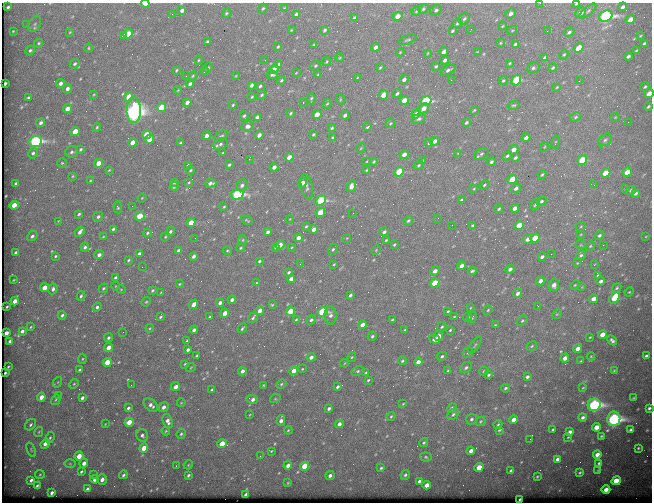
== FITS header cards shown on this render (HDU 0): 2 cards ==
NAXIS1  =                  650
NAXIS2  =                  500

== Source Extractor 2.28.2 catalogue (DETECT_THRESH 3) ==
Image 650 x 500 px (HDU 0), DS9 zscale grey, 1 PNG px = 1 image px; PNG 654 x 504 px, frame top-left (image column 1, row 500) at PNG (2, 3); each listed source drawn as its Kron ellipse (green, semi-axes under 4 px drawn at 4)
Background 750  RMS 3.8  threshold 11.4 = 3 sigma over >= 5 px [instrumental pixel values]
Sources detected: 509; of the 509, the 500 brightest by FLUX_AUTO listed and drawn (9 fainter detections omitted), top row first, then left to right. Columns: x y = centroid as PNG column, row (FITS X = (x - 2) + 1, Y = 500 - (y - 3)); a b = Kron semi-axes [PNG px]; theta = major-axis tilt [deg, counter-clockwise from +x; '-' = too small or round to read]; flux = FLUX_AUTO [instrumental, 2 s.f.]
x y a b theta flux
540 3 3 2 - 320
145 4 4 2 - 3200
576 4 3 2 - 300
8 7 3 3 - 430
623 7 4 3 - 690
263 8 5 3 - 340
284 8 4 2 - 210
423 9 5 4 - 360
182 10 4 3 - 720
436 10 6 5 - 610
416 11 5 4 - 290
588 11 10 3 39 510
226 13 4 4 - 330
510 13 5 4 - 920
581 13 6 4 41 1600
172 14 3 2 - 490
296 14 4 3 - 680
397 16 5 4 - 2200
606 16 7 5 27 56000
355 18 4 3 - 640
464 19 6 5 - 500
630 20 5 4 - 2800
457 23 4 3 - 290
27 24 3 2 - 200
35 24 8 5 63 570
503 26 4 4 - 260
471 29 2 2 - 170
291 30 3 2 - 180
325 30 4 3 - 490
13 31 3 2 - 210
452 31 4 3 - 410
512 31 5 3 - 240
547 31 2 2 - 170
70 32 4 3 - 220
569 32 5 4 - 520
128 34 5 4 - 3700
123 35 3 3 - 530
640 36 3 2 - 200
408 40 9 4 19 490
207 41 3 2 - 310
39 43 4 3 - 300
501 43 4 4 - 270
644 43 4 3 - 410
515 44 4 3 - 400
314 45 3 2 - 220
278 47 4 2 - 330
375 47 4 3 - 940
88 48 4 3 - 230
579 48 5 4 - 5600
30 50 5 4 - 430
636 50 3 2 - 260
400 52 4 3 - 230
444 52 5 3 - 1500
477 52 3 2 - 170
428 53 4 2 - 180
564 54 5 3 - 300
628 56 4 3 - 550
339 58 4 2 - 200
545 58 4 3 - 730
198 60 4 3 - 220
265 60 3 2 - 240
445 60 4 3 - 660
327 62 5 3 - 290
510 63 3 3 - 230
75 64 5 4 - 500
279 64 4 3 - 420
315 66 5 4 - 330
436 66 4 3 - 370
208 68 5 3 - 270
380 68 3 2 - 260
533 68 6 5 - 540
553 68 4 3 - 370
274 69 4 4 - 1100
176 70 4 2 - 270
448 70 8 4 27 790
204 71 4 3 - 300
296 73 3 2 - 170
318 74 3 2 - 200
272 75 5 4 - 540
186 76 2 2 - 250
193 76 5 4 - 310
235 76 4 2 - 160
357 78 4 3 - 210
404 79 5 4 - 880
281 80 4 3 - 310
451 80 2 2 - 900
503 80 4 3 - 310
516 80 5 4 - 19000
579 81 2 2 - 150
5 83 3 3 - 530
61 83 4 4 - 880
190 84 4 3 - 640
251 85 4 3 - 640
260 86 4 3 - 420
557 87 3 2 - 220
645 87 4 3 - 380
67 89 4 4 - 860
178 90 4 3 - 230
397 93 4 3 - 470
649 94 5 4 - 2500
94 95 4 3 - 220
262 95 5 3 - 390
384 95 5 4 - 4100
129 97 5 4 - 6000
252 97 4 3 - 280
28 98 4 3 - 490
311 99 5 2 - 400
340 99 5 3 - 230
404 100 4 4 - 2500
426 101 5 4 - 26000
187 102 4 3 - 1300
303 102 3 2 - 620
327 104 5 4 - 270
233 105 3 3 - 300
514 105 6 4 15 320
161 107 5 4 - 5900
648 107 4 3 - 350
424 108 6 4 43 1700
67 109 4 4 - 2300
134 110 13 7 89 150000
474 110 3 2 - 290
290 113 4 3 - 340
317 114 5 4 - 2500
416 114 5 4 - 1300
345 115 4 3 - 820
244 116 5 4 - 480
257 117 4 3 - 810
576 117 6 4 28 430
615 117 5 3 - 210
418 119 7 5 17 640
628 122 2 2 - 300
41 123 4 4 - 710
390 123 5 4 - 310
466 123 4 3 - 490
247 126 6 5 - 1100
97 127 4 3 - 310
368 127 4 2 - 400
332 128 4 3 - 360
75 132 5 4 - 3800
313 134 3 3 - 350
146 135 5 4 - 4700
259 135 4 3 - 1200
206 136 4 4 - 1300
221 136 8 4 32 470
333 138 3 3 - 320
526 138 4 3 - 1100
150 139 5 4 - 3400
605 140 8 5 38 600
35 141 6 5 - 46000
434 141 5 4 - 1200
132 142 4 4 - 2400
555 142 6 2 76 220
181 143 3 3 - 400
429 143 4 3 - 280
220 144 7 5 22 740
544 147 5 3 - 210
361 148 5 4 - 260
81 149 4 3 - 380
514 150 5 4 - 2000
72 152 6 5 - 630
33 153 6 4 60 560
223 153 3 2 - 240
458 153 4 2 - 170
404 154 4 3 - 1500
481 154 8 5 31 610
507 156 5 4 - 470
289 157 4 4 - 2500
515 158 4 3 - 540
249 159 2 2 - 2100
423 160 3 2 - 180
582 160 5 4 - 9600
367 161 3 2 - 190
374 162 4 3 - 300
491 162 4 4 - 520
62 163 4 4 - 300
98 163 5 4 - 2400
188 165 3 3 - 310
229 165 3 3 - 460
418 165 5 3 - 340
274 167 4 3 - 1100
109 170 4 3 - 250
191 170 4 3 - 350
367 170 4 3 - 240
399 172 5 4 - 12000
627 172 5 4 - 3600
605 173 5 4 - 3900
542 174 4 3 - 360
73 176 4 3 - 240
512 179 5 4 - 4300
90 181 3 2 - 220
174 182 4 3 - 610
189 182 4 4 - 250
210 183 6 4 6 900
302 183 5 4 - 1700
16 184 4 3 - 670
242 185 6 5 - 890
484 185 5 4 - 370
594 185 4 3 - 250
174 186 4 3 - 690
351 186 6 4 72 1700
307 187 13 5 -78 970
516 188 5 4 - 820
626 188 4 3 - 420
474 189 4 3 - 220
631 190 5 4 - 590
636 193 4 3 - 630
237 194 6 5 - 38000
142 198 4 3 - 210
321 200 5 4 - 25000
462 200 4 3 - 540
542 201 5 4 - 450
14 205 5 4 - 3600
535 205 6 4 60 370
132 206 3 2 - 220
118 207 6 4 -82 380
224 207 3 2 - 230
515 208 4 3 - 1400
499 209 4 3 - 370
320 212 5 4 - 4000
353 213 3 2 - 230
79 214 4 3 - 370
140 216 5 4 - 5300
98 217 5 4 - 630
438 218 2 2 - 360
290 219 4 3 - 190
247 220 6 3 -33 300
58 221 3 3 - 150
408 221 5 3 - 360
191 223 4 4 - 4200
452 225 2 2 - 160
519 225 5 4 - 6900
306 226 3 2 - 290
472 226 4 3 - 430
581 226 5 3 - 250
113 229 4 3 - 390
313 229 4 3 - 1500
170 231 5 4 - 550
80 232 5 3 - 940
268 232 4 3 - 730
384 232 4 4 - 680
147 233 4 3 - 350
581 234 4 2 - 190
599 235 5 4 - 550
32 236 5 4 - 630
646 236 4 2 - 190
103 237 3 2 - 180
165 237 5 3 - 310
195 238 2 2 - 270
298 238 4 3 - 1700
347 238 3 3 - 190
535 238 5 4 - 5100
528 239 4 4 - 1200
243 240 5 3 - 250
386 240 3 2 - 260
394 244 3 2 - 270
280 245 5 4 - 2100
581 245 5 3 - 240
603 245 2 2 - 1000
590 246 5 4 - 340
85 247 4 4 - 530
276 247 4 3 - 370
292 247 4 3 - 190
241 248 4 3 - 270
333 249 6 4 56 420
178 250 4 3 - 660
376 250 5 3 - 210
227 251 4 3 - 320
16 253 4 3 - 620
139 254 4 3 - 730
551 254 2 2 - 1100
99 255 5 4 - 990
581 255 5 4 - 480
55 256 4 3 - 290
194 256 4 3 - 820
542 257 4 3 - 810
128 260 3 3 - 300
259 261 3 3 - 390
577 263 4 3 - 210
300 264 2 2 - 190
334 264 3 2 - 220
594 265 2 2 - 240
461 266 4 3 - 1700
142 267 2 2 - 210
510 269 4 3 - 880
435 271 5 4 - 1200
472 271 4 3 - 420
289 272 3 3 - 390
598 275 4 3 - 440
116 278 4 3 - 610
291 279 4 3 - 1600
14 280 3 2 - 190
540 281 4 4 - 1300
601 281 4 3 - 870
257 283 4 3 - 240
435 283 5 4 - 7700
179 284 3 2 - 230
554 285 6 5 - 1500
575 285 5 4 - 250
116 286 4 3 - 180
582 287 4 4 - 230
45 288 4 4 - 3400
103 288 5 4 - 420
617 288 5 3 - 370
53 289 5 4 - 740
121 289 5 3 - 210
153 290 4 3 - 370
161 292 3 2 - 170
629 292 5 4 - 250
518 293 5 4 - 940
350 295 4 3 - 530
81 296 5 3 - 420
615 298 6 4 52 11000
594 299 5 4 - 2100
232 300 4 3 - 920
15 301 4 3 - 2000
146 302 5 4 - 300
220 303 4 3 - 1100
194 304 5 3 - 1800
272 305 4 3 - 250
538 306 3 2 - 470
7 307 3 2 - 210
97 307 5 4 - 610
470 308 4 2 - 170
488 310 4 4 - 330
260 311 4 4 - 1900
290 311 5 4 - 5500
448 311 3 3 - 290
322 312 5 4 - 22000
225 313 4 4 - 3700
557 314 5 4 - 310
62 315 4 4 - 490
330 315 9 6 89 990
160 317 3 3 - 340
209 317 3 2 - 280
253 317 5 3 - 440
454 317 3 2 - 220
468 317 4 3 - 510
472 317 6 3 56 330
296 319 4 3 - 270
311 320 5 4 - 650
392 320 3 3 - 330
522 321 6 4 47 390
363 325 4 4 - 2100
495 325 4 3 - 240
31 327 4 3 - 200
442 327 5 3 - 350
150 328 4 3 - 230
242 328 5 2 - 380
194 330 4 3 - 840
405 330 3 2 - 270
450 330 3 3 - 280
22 331 4 3 - 840
123 332 2 2 - 400
6 333 4 3 - 1400
602 334 4 4 - 2600
372 336 5 4 - 430
438 336 5 4 - 2200
590 337 3 2 - 220
108 338 4 3 - 500
435 339 6 4 -17 1900
612 340 5 4 - 610
10 341 4 3 - 680
187 341 3 2 - 270
475 345 10 3 54 460
532 346 6 4 29 350
108 348 4 3 - 2700
578 348 5 4 - 1700
188 350 4 3 - 660
468 353 5 4 - 340
197 356 4 3 - 680
442 356 5 4 - 480
591 356 4 4 - 230
646 356 3 3 - 520
311 357 4 3 - 1000
352 357 5 4 - 300
565 358 4 4 - 1500
82 359 5 3 - 290
402 361 4 3 - 350
581 361 3 2 - 260
107 362 4 4 - 6000
418 362 4 3 - 1600
345 363 4 2 - 180
185 364 3 3 - 270
8 367 3 2 - 200
191 367 5 3 - 230
466 368 6 5 - 600
302 369 3 3 - 200
79 370 4 3 - 340
614 370 3 2 - 190
242 371 4 3 - 960
294 371 5 4 - 2400
358 371 6 4 27 400
448 371 3 3 - 430
484 371 5 4 - 340
366 372 3 2 - 260
5 373 3 3 - 270
488 375 3 3 - 360
527 377 4 3 - 640
368 380 3 3 - 280
58 382 5 3 - 210
74 384 5 4 - 300
281 384 5 3 - 340
131 385 2 2 - 260
263 385 3 2 - 180
176 387 4 4 - 1400
337 387 4 3 - 530
505 388 4 4 - 450
583 388 4 2 - 190
212 390 3 2 - 380
58 395 3 3 - 330
41 397 4 4 - 2200
82 398 4 3 - 840
633 398 3 2 - 200
252 399 6 4 -17 1100
275 399 5 3 - 200
56 400 5 4 - 310
181 403 4 3 - 190
403 404 3 2 - 220
151 405 8 5 -41 1200
594 405 6 6 - 64000
163 407 5 4 - 1200
128 408 4 3 - 490
452 408 5 4 - 880
649 408 3 3 - 490
329 409 4 3 - 550
250 414 3 2 - 180
453 414 7 5 44 590
391 416 4 3 - 280
583 417 4 4 - 690
471 419 5 5 - 560
614 419 7 6 - 80000
281 420 5 3 - 1200
514 420 4 4 - 2200
168 421 7 5 -70 1200
480 421 5 4 - 350
129 422 4 4 - 3900
105 424 3 3 - 160
339 424 4 3 - 1300
30 425 6 5 - 570
498 425 4 3 - 350
596 427 4 4 - 3200
553 429 3 3 - 330
288 430 4 3 - 230
499 430 4 2 - 310
631 430 4 3 - 660
166 431 4 4 - 260
39 432 5 3 - 250
570 432 4 3 - 880
181 434 5 4 - 350
142 435 6 5 - 690
601 436 4 3 - 280
568 437 3 2 - 180
50 438 6 4 62 420
530 439 2 2 - 170
424 443 4 3 - 350
45 444 5 4 - 1600
222 444 5 4 - 5800
144 448 4 4 - 4100
638 448 3 3 - 250
31 450 7 4 -68 350
271 451 3 2 - 210
471 451 4 3 - 1300
597 454 4 4 - 1700
79 456 4 4 - 4000
260 456 2 2 - 650
426 457 5 4 - 390
557 459 4 3 - 1000
84 463 4 4 - 1500
599 463 4 3 - 460
70 464 5 3 - 270
188 465 5 3 - 250
288 465 4 3 - 1300
176 466 2 2 - 220
305 466 4 4 - 9200
381 468 4 4 - 370
479 468 5 4 - 5300
511 470 4 3 - 520
598 470 3 2 - 150
81 472 4 3 - 400
580 473 3 3 - 300
40 474 5 4 - 300
93 474 2 2 - 290
123 475 4 3 - 430
188 475 4 3 - 470
405 475 5 4 - 520
330 476 4 4 - 800
537 476 3 2 - 250
95 479 4 3 - 2000
31 480 4 3 - 690
102 480 5 4 - 1700
419 481 4 3 - 670
616 481 5 4 - 5300
288 483 3 2 - 190
427 485 4 4 - 2100
37 486 4 3 - 450
87 489 4 3 - 480
606 490 4 4 - 2000
52 493 4 3 - 820
246 495 4 3 - 1600
520 499 2 2 - 170
At the frame edge (FLAGS 8, measured only in part): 5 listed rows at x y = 540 3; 145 4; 576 4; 649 94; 649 408
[9 fainter detections neither listed nor drawn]